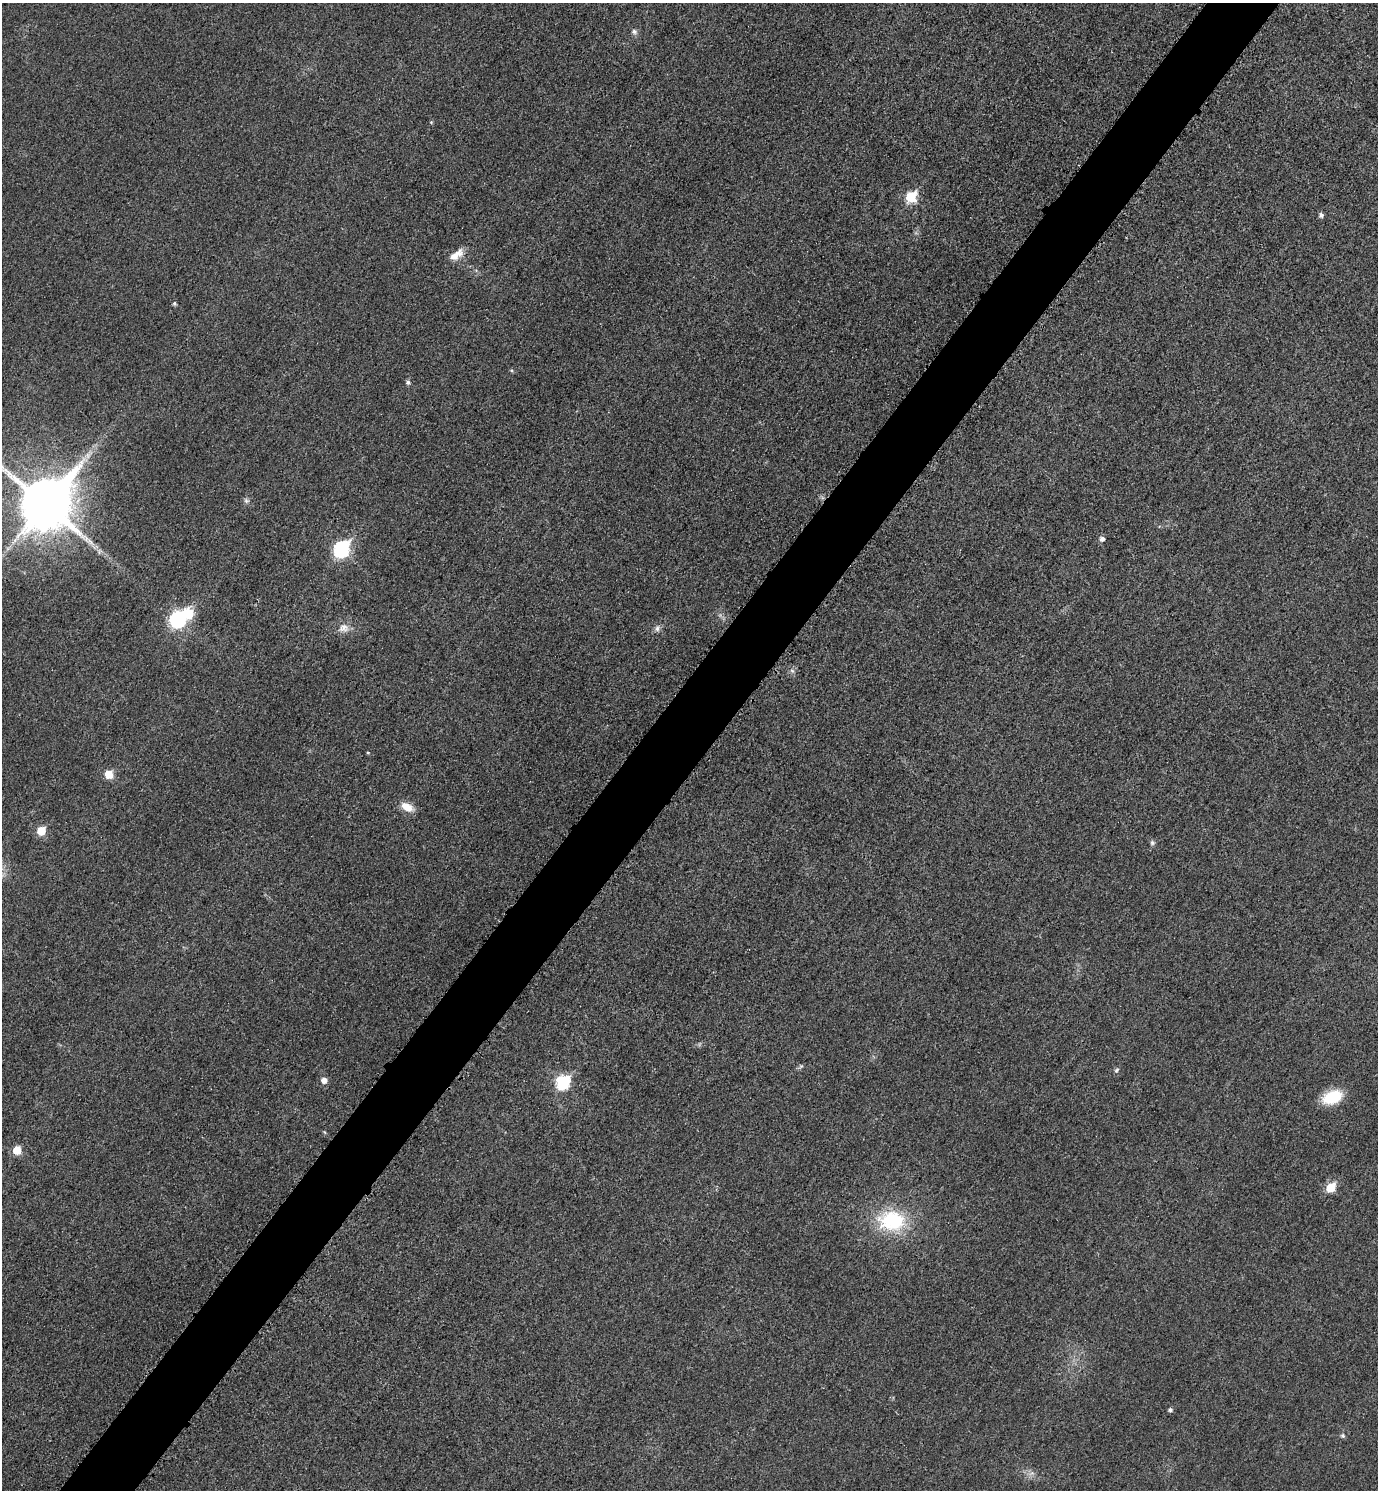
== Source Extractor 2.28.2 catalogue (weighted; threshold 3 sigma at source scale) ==
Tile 7 of 4 x 4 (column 3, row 2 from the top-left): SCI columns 2922-4297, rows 2999-4486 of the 5989 x 5986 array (HDU 1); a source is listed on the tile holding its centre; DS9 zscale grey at full resolution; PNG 1380 x 1492 px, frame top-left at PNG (2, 3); no overlay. Shown black and unused: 5% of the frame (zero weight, under 3 of 5 exposures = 2% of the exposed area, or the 3 px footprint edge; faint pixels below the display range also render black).
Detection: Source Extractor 2.28.2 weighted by HDU 2 'WHT'; one run over the whole footprint, this tile lists its part. Background 0.0302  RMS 0.0055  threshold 0.0246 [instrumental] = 3 sigma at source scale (4.5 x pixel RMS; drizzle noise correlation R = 1.50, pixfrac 1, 0.05/0.05 arcsec/px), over >= 5 px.
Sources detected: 33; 1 too faint to see at this stretch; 1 inside a brighter object's white glare — not listed; the other 31 listed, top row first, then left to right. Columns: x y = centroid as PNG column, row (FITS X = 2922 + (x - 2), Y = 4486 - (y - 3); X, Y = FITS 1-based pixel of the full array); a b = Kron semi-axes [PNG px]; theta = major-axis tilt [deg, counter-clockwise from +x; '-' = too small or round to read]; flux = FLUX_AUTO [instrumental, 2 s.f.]
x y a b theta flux
634 32 9 7 -33 1.8
431 122 5 4 - 0.6
911 197 7 6 - 33
1321 215 6 5 - 1.7
456 255 22 10 34 6.4
174 303 5 5 - 1.1
408 382 6 6 - 1.3
246 501 8 6 -38 1.5
46 503 17 15 51 3500
1102 539 5 5 - 2.4
341 549 9 7 53 98
99 551 8 3 69 0.74
178 619 8 7 - 110
343 628 16 12 2 5.5
657 628 10 7 72 2.1
792 671 7 5 -43 1.4
368 752 4 3 - 0.53
109 774 6 6 - 12
407 807 16 9 -28 7.3
41 831 6 6 - 16
1152 843 7 6 - 1.3
801 1066 6 5 - 0.95
1116 1070 7 4 29 0.96
324 1080 6 6 - 3.8
563 1083 8 7 - 68
1332 1097 20 12 20 21
17 1150 6 6 - 12
1331 1187 6 5 - 23
892 1221 35 25 -4 41
1170 1410 5 5 - 1.2
1343 1436 6 5 - 1.1
Isophote crosses this tile's border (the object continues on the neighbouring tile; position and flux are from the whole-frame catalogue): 1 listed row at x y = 46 503